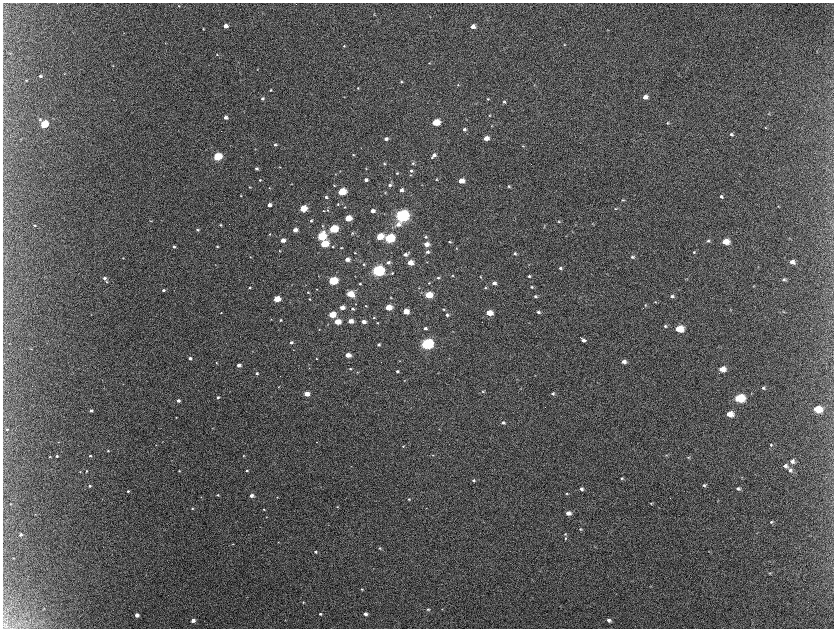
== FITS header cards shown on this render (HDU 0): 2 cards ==
NAXIS1  =                 1663 / length of data axis 1
NAXIS2  =                 1252 / length of data axis 2

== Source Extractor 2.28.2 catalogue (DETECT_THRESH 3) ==
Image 1663 x 1252 px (HDU 0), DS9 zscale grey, zoomed out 1/2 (1 PNG px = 2 x 2 image px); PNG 836 x 630 px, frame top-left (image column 2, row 1251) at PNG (3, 3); no overlay
Background 2170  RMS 33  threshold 98.4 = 3 sigma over >= 5 px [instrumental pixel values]
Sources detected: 300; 11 cannot appear on this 1/2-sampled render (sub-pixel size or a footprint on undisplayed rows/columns) and are not listed; the other 289 listed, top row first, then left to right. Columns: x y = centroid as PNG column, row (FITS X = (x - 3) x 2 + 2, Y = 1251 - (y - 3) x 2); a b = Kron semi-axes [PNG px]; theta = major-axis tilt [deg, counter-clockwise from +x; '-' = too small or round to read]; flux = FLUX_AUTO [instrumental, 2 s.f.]
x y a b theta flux
179 6 4 3 - 6.4e+03
374 14 4 3 - 4.2e+03
225 26 4 3 - 3.9e+04
473 26 4 4 - 3.2e+04
203 29 3 3 - 4.8e+03
123 33 3 2 - 2.1e+03
165 43 3 2 - 2.6e+03
564 44 3 3 - 4.2e+03
344 46 3 3 - 5.4e+03
10 53 3 2 - 2.9e+03
217 54 3 3 - 5.1e+03
429 63 4 2 - 4.3e+03
208 65 3 2 - 2.1e+03
113 66 3 2 - 2.4e+03
257 69 3 2 - 2.9e+03
64 74 3 3 - 3.4e+03
40 76 3 3 - 1.2e+04
26 80 3 3 - 4.6e+03
401 82 3 3 - 7.2e+03
458 85 3 2 - 3.4e+03
534 85 3 2 - 3.2e+03
358 88 3 3 - 5.5e+03
271 90 4 3 - 6.1e+03
344 97 3 2 - 2.7e+03
645 97 5 4 - 3.6e+04
262 99 4 3 - 1.5e+04
488 99 4 3 - 6.7e+03
504 102 4 4 - 1.0e+04
768 114 4 2 - 4.1e+03
490 115 4 3 - 5.4e+03
226 118 3 3 - 2.6e+04
40 120 4 4 - 9.2e+03
436 122 5 4 - 2.2e+05
668 123 5 4 - 8.5e+03
44 124 4 4 - 3.3e+05
492 126 3 2 - 3.5e+03
765 127 4 3 - 4.8e+03
464 129 4 3 - 1.5e+04
731 134 5 4 - 1.2e+04
486 138 4 4 - 5.6e+04
386 139 4 3 - 2.0e+04
275 145 3 3 - 1.2e+04
523 146 4 3 - 6.1e+03
361 148 2 2 - 2.3e+03
255 149 3 2 - 3.0e+03
353 155 3 3 - 5.9e+03
434 155 5 4 - 2.5e+04
217 157 4 4 - 4.4e+05
432 157 3 3 - 6.7e+03
384 163 3 3 - 6.8e+03
413 163 4 4 - 8.8e+03
280 167 3 2 - 3.4e+03
256 169 4 3 - 1.7e+04
366 169 3 2 - 3.7e+03
340 171 3 2 - 2.9e+03
411 171 4 4 - 1.3e+04
397 173 3 3 - 6.9e+03
335 174 3 2 - 3.2e+03
410 175 4 3 - 4.9e+03
436 179 3 3 - 4.4e+03
260 180 3 3 - 6.9e+03
366 180 3 3 - 2.0e+04
461 181 4 4 - 8.3e+04
292 184 3 2 - 3.3e+03
334 185 3 3 - 5.4e+03
390 185 4 4 - 1.6e+04
509 186 4 3 - 8.9e+03
249 187 3 2 - 5.2e+03
269 188 3 3 - 4.7e+03
401 190 4 3 - 2.4e+04
342 192 5 4 - 3.1e+05
385 192 3 2 - 3.9e+03
241 196 2 2 - 3.0e+03
326 197 4 3 - 1.3e+04
721 197 4 4 - 1.2e+04
623 200 4 3 - 6.8e+03
338 204 3 3 - 5.3e+03
269 205 3 3 - 3.3e+04
778 206 4 3 - 4.4e+03
344 207 3 3 - 4.4e+03
303 208 4 4 - 2.2e+05
615 209 4 3 - 6.9e+03
328 210 4 3 - 6.5e+03
324 211 3 2 - 5.3e+03
372 211 3 3 - 4.2e+04
402 216 6 5 - 2.4e+06
348 218 4 3 - 1.7e+05
151 221 3 2 - 3.5e+03
311 221 4 4 - 1.2e+04
559 221 4 3 - 7.9e+03
398 224 7 5 24 4.4e+04
592 224 3 3 - 4.3e+03
35 225 4 3 - 5.5e+03
220 225 3 3 - 8.1e+03
322 226 4 3 - 6.1e+03
333 229 5 4 - 4.9e+05
197 230 3 3 - 1.1e+04
295 230 4 3 - 4.5e+04
352 233 4 3 - 6.1e+03
270 234 3 3 - 5.1e+03
321 236 5 4 - 4.5e+05
380 236 5 4 - 1.7e+05
425 237 5 4 - 1.2e+04
389 238 5 4 - 7.9e+05
283 240 4 3 - 6.0e+04
708 241 5 4 - 1.1e+04
449 242 4 3 - 7.0e+03
725 242 5 4 - 1.0e+05
324 244 4 4 - 3.4e+05
426 244 4 3 - 6.6e+04
217 246 3 3 - 7.1e+03
174 247 3 3 - 1.4e+04
333 247 3 3 - 5.2e+03
341 248 3 3 - 6.0e+03
456 249 3 2 - 3.3e+03
280 251 3 2 - 4.2e+03
427 252 4 4 - 1.6e+04
694 252 4 4 - 8.0e+03
355 253 2 2 - 3.7e+03
515 254 4 3 - 1.0e+04
405 255 4 3 - 2.7e+04
250 257 3 2 - 3.5e+03
632 257 5 4 - 1.2e+04
123 258 3 2 - 3.4e+03
347 259 3 3 - 4.4e+04
388 262 4 3 - 1.9e+04
427 262 2 2 - 2.6e+03
792 262 5 4 - 3.9e+04
410 263 4 3 - 9.2e+04
364 264 4 3 - 6.8e+03
758 267 3 3 - 4.0e+03
560 268 4 3 - 1.0e+04
378 271 5 4 - 1.9e+06
392 273 3 3 - 6.3e+03
452 275 3 3 - 4.3e+03
355 276 3 2 - 2.3e+03
529 276 4 3 - 9.2e+03
480 277 3 2 - 3.8e+03
104 278 4 3 - 1.6e+04
438 278 4 3 - 1.1e+04
784 279 5 4 - 1.3e+04
333 281 5 4 - 5.1e+05
106 282 3 3 - 5.6e+03
429 283 3 2 - 5.4e+03
494 283 4 3 - 2.4e+04
360 284 3 2 - 5.6e+03
753 286 4 2 - 3.9e+03
250 287 3 3 - 6.9e+03
531 287 4 3 - 7.9e+03
485 288 4 3 - 5.4e+03
317 289 2 2 - 2.8e+03
163 290 3 3 - 1.4e+04
308 292 3 3 - 4.3e+03
350 294 5 4 - 1.9e+05
428 295 4 4 - 2.6e+05
535 296 4 3 - 8.5e+03
672 296 5 4 - 1.4e+04
391 297 3 3 - 3.3e+03
277 299 4 3 - 2.0e+05
310 299 2 2 - 7.4e+03
655 302 4 3 - 6.0e+03
645 305 4 3 - 6.9e+03
366 306 3 3 - 5.4e+03
342 307 4 3 - 6.0e+04
388 307 4 3 - 1.6e+05
353 309 3 2 - 1.1e+04
444 309 3 3 - 6.0e+03
406 311 4 4 - 8.3e+04
538 312 4 4 - 1.3e+04
783 312 5 3 - 7.7e+03
221 313 3 2 - 3.4e+03
489 313 4 3 - 1.3e+05
91 314 2 2 - 2.7e+03
332 315 4 3 - 2.1e+05
447 315 4 3 - 1.5e+04
374 318 3 2 - 6.7e+03
271 319 3 3 - 3.8e+03
280 320 3 3 - 7.1e+03
350 321 4 3 - 7.6e+04
337 322 4 3 - 1.6e+05
364 322 3 3 - 4.8e+04
377 323 3 3 - 5.4e+03
665 326 4 4 - 9.5e+03
425 328 4 3 - 1.7e+04
679 329 6 4 -2 2.1e+05
319 330 2 2 - 2.7e+03
583 340 6 3 -45 1.9e+04
585 340 4 2 - 8.0e+03
291 342 3 3 - 1.6e+04
427 344 5 4 - 1.6e+06
379 345 3 3 - 1.3e+04
31 349 3 3 - 4.1e+03
293 350 2 2 - 2.4e+03
253 351 3 2 - 3.1e+03
348 355 4 3 - 6.8e+04
190 358 3 3 - 1.8e+04
316 358 3 2 - 4.8e+03
400 361 3 2 - 2.8e+03
216 362 4 2 - 4.8e+03
624 362 5 4 - 3.1e+04
238 365 3 3 - 3.0e+04
309 368 3 2 - 2.4e+03
350 369 4 3 - 5.6e+03
722 369 5 4 - 8.5e+04
397 371 3 3 - 1.3e+04
357 372 3 2 - 3.1e+03
257 373 3 3 - 1.2e+04
438 373 3 2 - 3.0e+03
517 379 3 2 - 2.9e+03
404 380 3 2 - 3.1e+03
123 384 3 2 - 3.1e+03
279 387 3 2 - 4.2e+03
763 388 5 4 - 1.2e+04
483 391 4 4 - 7.3e+03
306 394 4 3 - 7.8e+04
553 394 4 4 - 1.3e+04
218 397 3 3 - 1.1e+04
739 398 6 5 - 4.5e+05
178 401 3 3 - 2.2e+04
817 409 6 4 -6 1.9e+05
91 410 3 3 - 1.6e+04
729 414 5 4 - 9.8e+04
176 417 2 2 - 3.6e+03
503 422 4 3 - 1.6e+04
212 428 3 2 - 2.8e+03
7 429 3 3 - 6.2e+03
162 442 2 2 - 2.1e+03
316 442 3 2 - 3.0e+03
156 445 2 2 - 2.7e+03
771 445 4 4 - 1.0e+04
403 446 3 2 - 4.3e+03
108 451 3 2 - 4.6e+03
433 455 3 2 - 3.5e+03
666 455 4 2 - 4.4e+03
57 456 3 3 - 9.2e+03
90 456 3 3 - 9.1e+03
243 456 3 3 - 5.0e+03
50 457 3 2 - 4.1e+03
688 457 5 3 - 7.1e+03
792 461 6 5 - 2.6e+04
785 466 6 5 - 2.6e+04
247 470 3 3 - 1.1e+04
790 470 6 5 - 2.1e+04
86 471 3 3 - 6.3e+03
179 471 3 3 - 5.3e+03
80 472 3 2 - 3.7e+03
622 478 4 3 - 8.8e+03
742 478 4 3 - 4.1e+03
473 480 4 3 - 1.2e+04
704 485 5 4 - 1.0e+04
90 486 3 3 - 1.1e+04
581 489 4 4 - 1.8e+04
738 489 5 3 - 1.4e+04
128 491 3 3 - 9.3e+03
567 493 4 3 - 6.0e+03
218 495 3 3 - 8.0e+03
251 495 4 3 - 3.3e+04
201 497 3 2 - 3.2e+03
277 497 3 2 - 2.9e+03
409 499 4 3 - 7.3e+03
651 503 3 3 - 4.9e+03
10 504 3 3 - 3.7e+03
337 507 3 3 - 4.8e+03
192 508 3 2 - 6.9e+03
264 509 3 3 - 6.1e+03
568 513 4 4 - 4.5e+04
35 514 3 2 - 3.0e+03
267 517 2 2 - 3.1e+03
771 522 5 4 - 1.0e+04
580 529 4 3 - 7.6e+03
20 534 3 3 - 1.4e+04
565 534 4 4 - 7.9e+03
566 538 4 3 - 7.0e+03
278 542 3 2 - 3.0e+03
233 544 2 2 - 3.0e+03
379 548 4 3 - 8.0e+03
316 552 3 3 - 9.4e+03
13 558 3 2 - 3.2e+03
770 573 3 3 - 4.5e+03
362 589 3 3 - 7.3e+03
303 602 3 3 - 5.8e+03
44 608 3 2 - 2.7e+03
428 609 4 3 - 8.9e+03
442 609 3 2 - 2.6e+03
320 614 3 3 - 8.4e+03
365 614 4 3 - 2.5e+04
137 615 3 3 - 3.4e+04
193 620 3 3 - 3.9e+04
609 620 5 4 - 2.0e+04
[11 sub-pixel or undisplayed-footprint detections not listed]